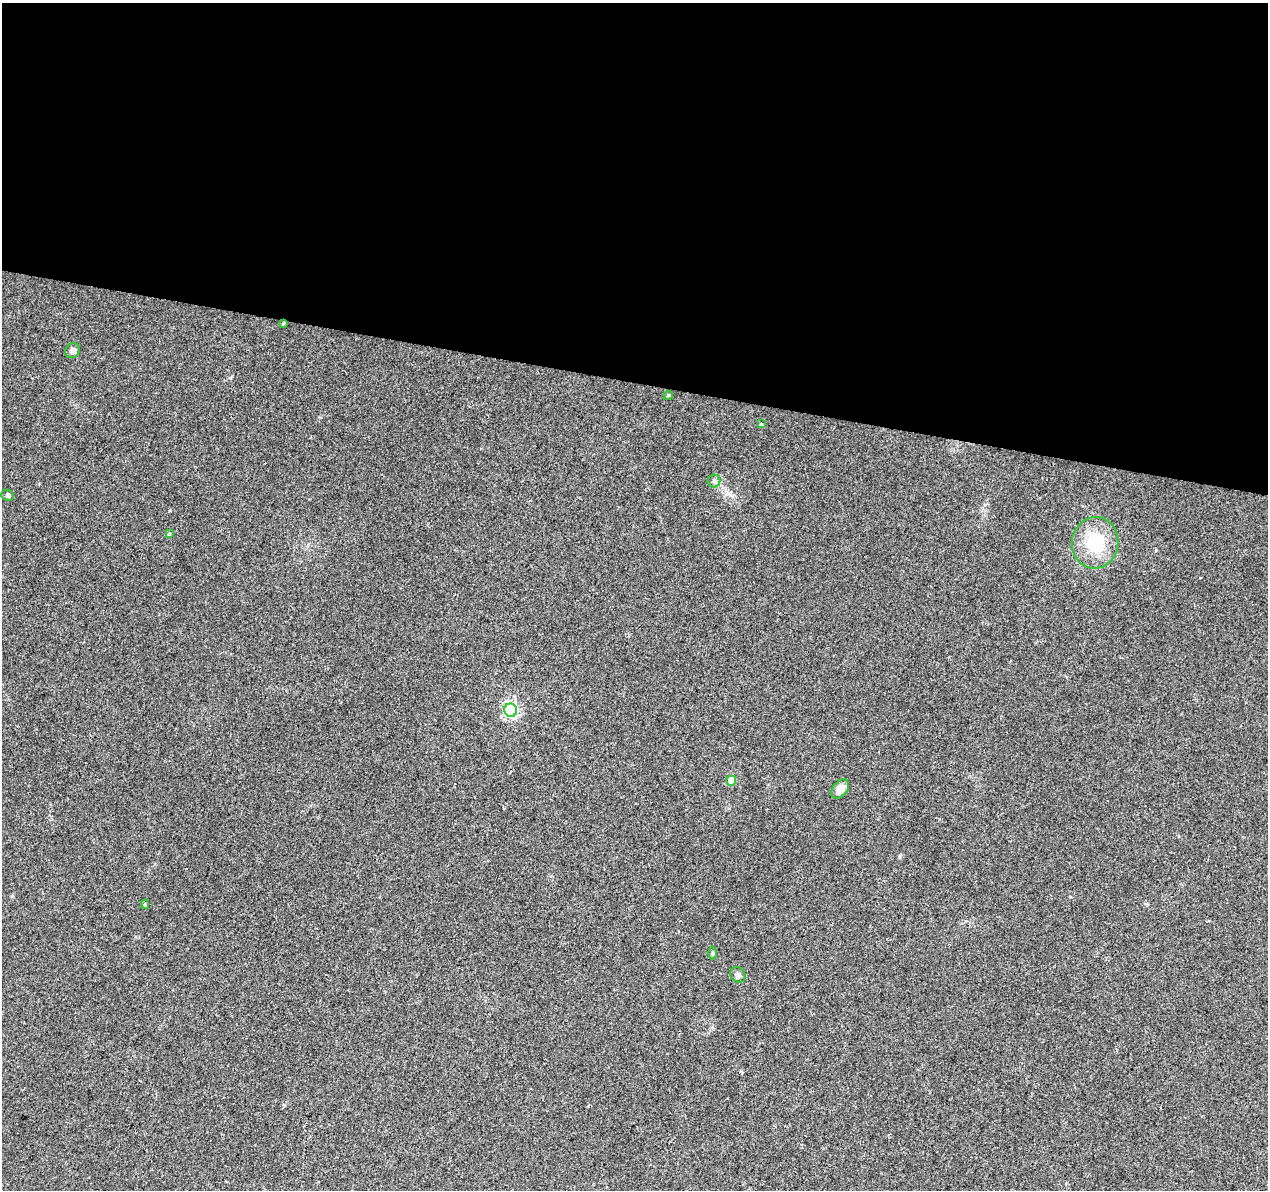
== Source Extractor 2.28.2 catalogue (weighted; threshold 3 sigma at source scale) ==
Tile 3 of 4 x 4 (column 3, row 1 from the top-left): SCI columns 2531-3796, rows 3789-4976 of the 5069 x 5260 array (HDU 1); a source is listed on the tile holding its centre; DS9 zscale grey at full resolution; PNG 1270 x 1192 px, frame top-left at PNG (2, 3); each listed source drawn as its Kron ellipse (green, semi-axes under 4 px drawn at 4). Shown black and unused: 32% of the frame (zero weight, under 2 of 3 exposures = <1% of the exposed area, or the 3 px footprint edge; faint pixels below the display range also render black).
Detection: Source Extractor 2.28.2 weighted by HDU 2 'WHT'; one run over the whole footprint, this tile lists its part. Background 0.0393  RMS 0.0069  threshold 0.0313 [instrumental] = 3 sigma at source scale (4.5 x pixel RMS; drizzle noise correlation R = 1.50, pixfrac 1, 0.0396/0.0396 arcsec/px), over >= 5 px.
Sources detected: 17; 3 cosmic-ray / hot-pixel residue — neither listed nor drawn; the other 14 listed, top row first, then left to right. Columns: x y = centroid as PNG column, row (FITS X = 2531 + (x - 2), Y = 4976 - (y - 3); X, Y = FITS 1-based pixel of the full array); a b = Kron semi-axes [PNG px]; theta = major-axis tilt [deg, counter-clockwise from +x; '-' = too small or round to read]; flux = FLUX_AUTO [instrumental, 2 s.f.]
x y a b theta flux
283 323 4 3 - 0.7
72 350 8 6 47 3
668 395 5 4 - 0.89
761 424 3 3 - 2.7
714 481 6 6 - 1.6
8 495 6 5 - 1.3
169 534 4 4 - 0.82
1095 543 26 23 82 31
511 710 6 6 - 140
731 781 5 5 - 13
840 789 11 7 50 5.5
145 904 4 4 - 0.92
712 953 6 4 -90 0.99
738 975 8 7 - 2.2
Overlapping masked pixels (flux is a lower limit): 1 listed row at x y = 283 323
Unlisted compact peaks at least as high as the median listed source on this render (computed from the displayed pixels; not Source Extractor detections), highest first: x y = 900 855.